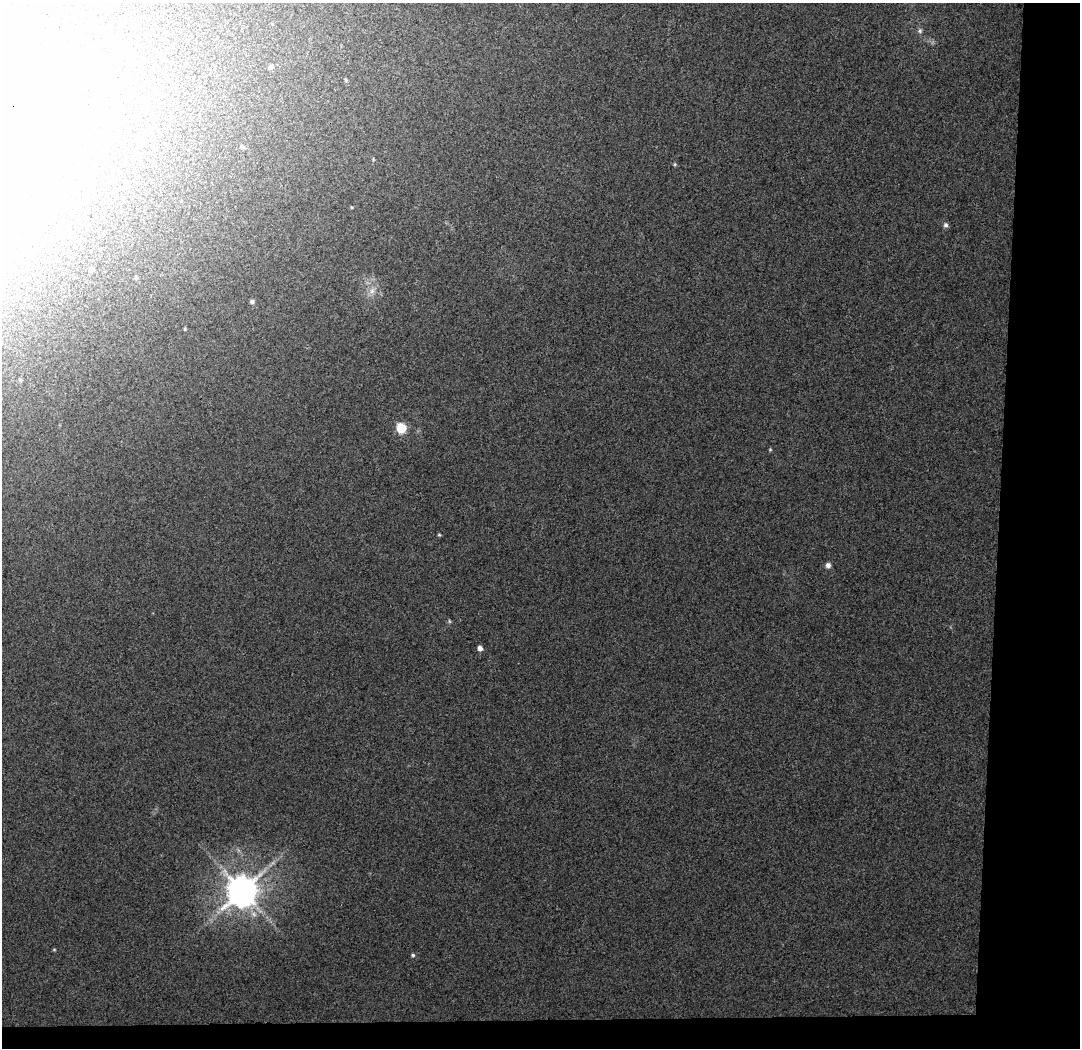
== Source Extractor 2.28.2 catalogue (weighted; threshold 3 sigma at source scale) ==
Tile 4 of 2 x 2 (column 2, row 2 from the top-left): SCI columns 1079-2156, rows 87-1132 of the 2156 x 2267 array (HDU 1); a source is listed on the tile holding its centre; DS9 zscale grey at full resolution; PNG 1082 x 1050 px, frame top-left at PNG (2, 3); no overlay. Shown black and unused: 10% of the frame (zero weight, under 3 of 4 exposures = <1% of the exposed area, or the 3 px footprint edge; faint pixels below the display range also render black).
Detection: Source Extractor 2.28.2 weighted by HDU 2 'WHT'; one run over the whole footprint, this tile lists its part. Background 0.0267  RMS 0.0088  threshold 0.0394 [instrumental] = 3 sigma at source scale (4.5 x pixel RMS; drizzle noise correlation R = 1.50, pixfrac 1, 0.0396/0.0396 arcsec/px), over >= 5 px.
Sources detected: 23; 2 inside a brighter object's white glare — not listed; the other 21 listed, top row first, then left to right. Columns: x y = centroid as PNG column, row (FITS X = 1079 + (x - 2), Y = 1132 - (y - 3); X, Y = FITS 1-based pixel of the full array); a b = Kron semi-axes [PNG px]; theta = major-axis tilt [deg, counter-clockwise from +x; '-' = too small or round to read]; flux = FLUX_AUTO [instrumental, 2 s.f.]
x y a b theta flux
54 21 5 5 - 1.5
920 31 7 5 88 1.9
270 67 5 5 - 2.7
346 80 6 3 -71 0.91
242 147 5 5 - 1.5
675 164 5 3 - 0.96
946 225 7 6 - 2.3
91 270 6 5 - 1.8
136 277 5 5 - 1.1
372 291 8 7 - 4.1
252 302 5 5 - 2.2
20 380 5 3 - 1.1
401 428 6 5 - 50
770 449 5 3 - 0.75
439 535 4 4 - 0.91
828 565 6 6 - 3.2
449 621 6 3 -72 0.94
480 648 5 5 - 4.6
242 891 9 9 - 1700
54 950 5 3 - 0.76
413 955 5 5 - 1.2